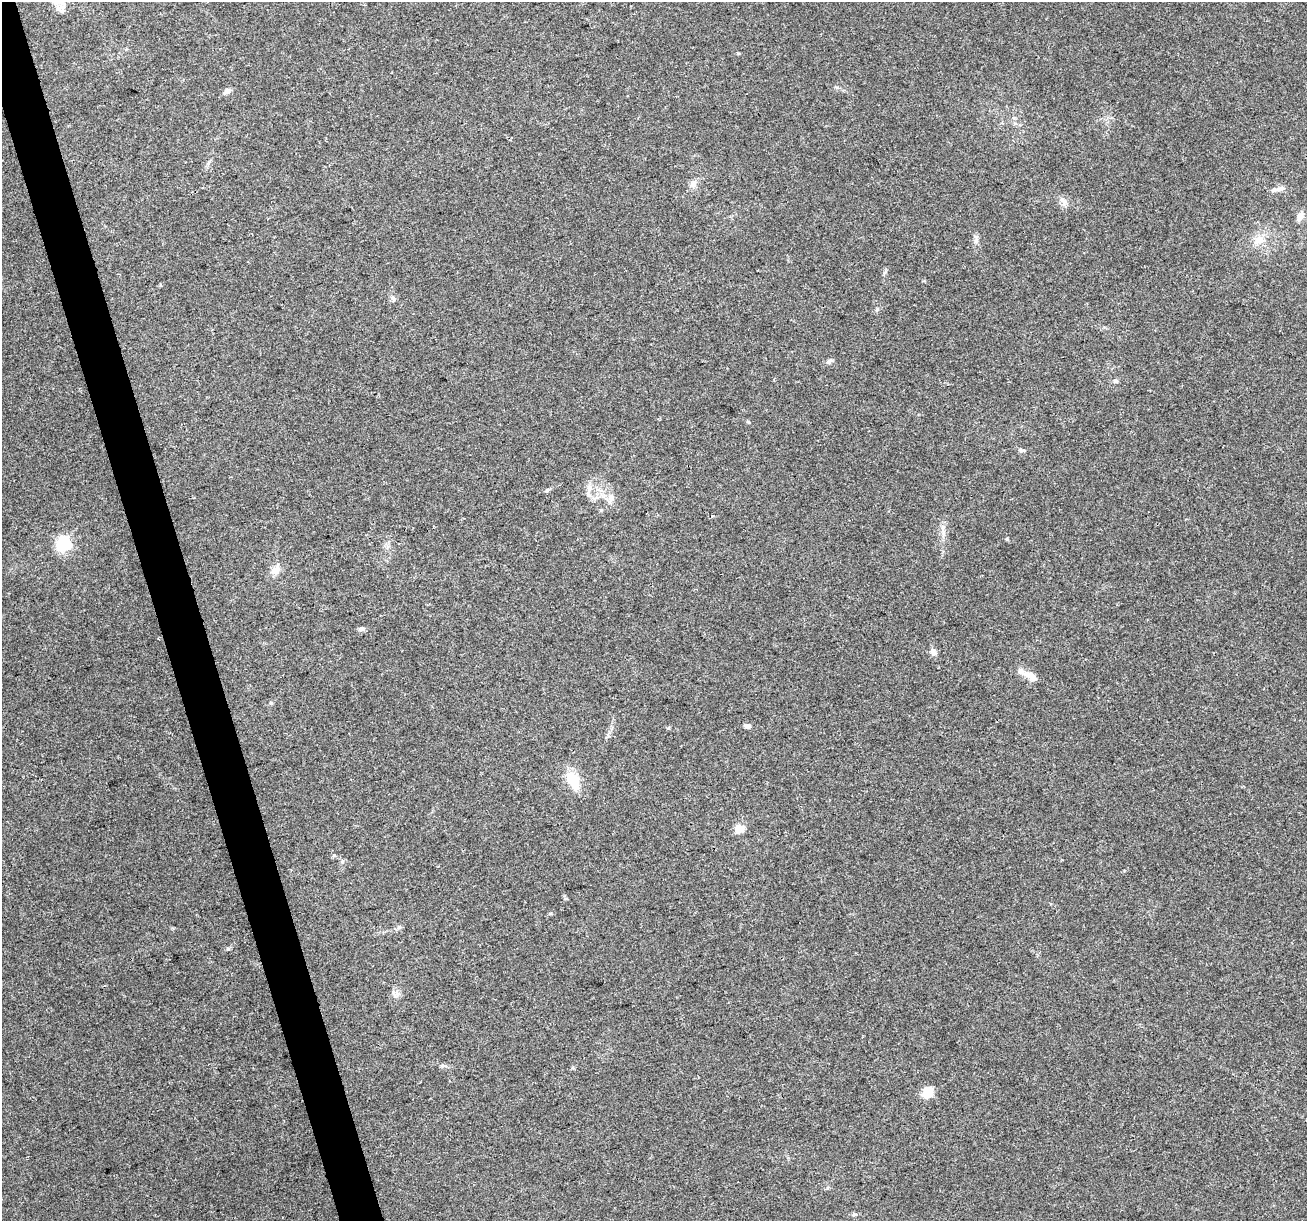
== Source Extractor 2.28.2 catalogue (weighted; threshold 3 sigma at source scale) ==
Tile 11 of 4 x 4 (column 3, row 3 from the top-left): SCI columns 2613-3917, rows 1323-2541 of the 5223 x 5030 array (HDU 1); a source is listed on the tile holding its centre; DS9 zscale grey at full resolution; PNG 1309 x 1223 px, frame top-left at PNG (2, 2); no overlay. Shown black and unused: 3% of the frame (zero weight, under 3 of 4 exposures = <1% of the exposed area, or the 3 px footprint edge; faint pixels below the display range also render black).
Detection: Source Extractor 2.28.2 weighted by HDU 2 'WHT'; one run over the whole footprint, this tile lists its part. Background 0.0571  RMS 0.0043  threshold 0.0194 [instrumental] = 3 sigma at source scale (4.5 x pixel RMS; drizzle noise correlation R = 1.50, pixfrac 1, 0.0396/0.0396 arcsec/px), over >= 5 px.
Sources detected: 33; all 33 listed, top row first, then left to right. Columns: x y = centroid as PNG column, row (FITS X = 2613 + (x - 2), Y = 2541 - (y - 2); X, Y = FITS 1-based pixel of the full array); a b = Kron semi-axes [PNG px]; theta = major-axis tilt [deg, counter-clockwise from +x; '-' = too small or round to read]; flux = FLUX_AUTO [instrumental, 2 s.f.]
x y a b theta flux
56 2 14 11 -41 4.6
227 91 10 7 38 1.6
693 184 11 8 47 2.2
1280 189 15 6 19 2.1
1063 200 12 6 -34 1.9
1300 216 13 7 61 2.4
976 240 7 5 47 1
1260 240 16 12 5 5.3
393 298 8 5 -63 1
877 309 6 5 - 0.64
829 361 9 6 37 1.1
1115 381 6 5 - 0.99
748 422 6 3 -19 0.44
1022 450 10 5 -10 0.95
589 488 10 7 82 2.5
547 490 6 4 72 0.58
611 497 9 9 - 2.3
712 516 4 3 - 0.52
943 528 7 5 90 1.3
1007 539 5 4 - 0.45
64 544 6 6 - 88
276 570 12 9 42 3.8
361 629 8 5 0 1
933 652 11 8 -56 1.8
1031 676 23 9 -35 4.5
271 703 5 4 - 0.5
747 726 7 5 -13 1.7
573 780 25 15 -59 10
739 829 5 5 - 13
396 994 9 4 53 1.3
443 1066 9 5 0 1.1
927 1092 12 10 77 7.6
854 1214 7 5 7 0.89
Isophote crosses this tile's border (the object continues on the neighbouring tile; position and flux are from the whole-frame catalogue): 2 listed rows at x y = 56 2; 1300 216
Unlisted compact peaks at least as high as the median listed source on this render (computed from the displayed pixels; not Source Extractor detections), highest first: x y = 228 949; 738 53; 334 855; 668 728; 550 913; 342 862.